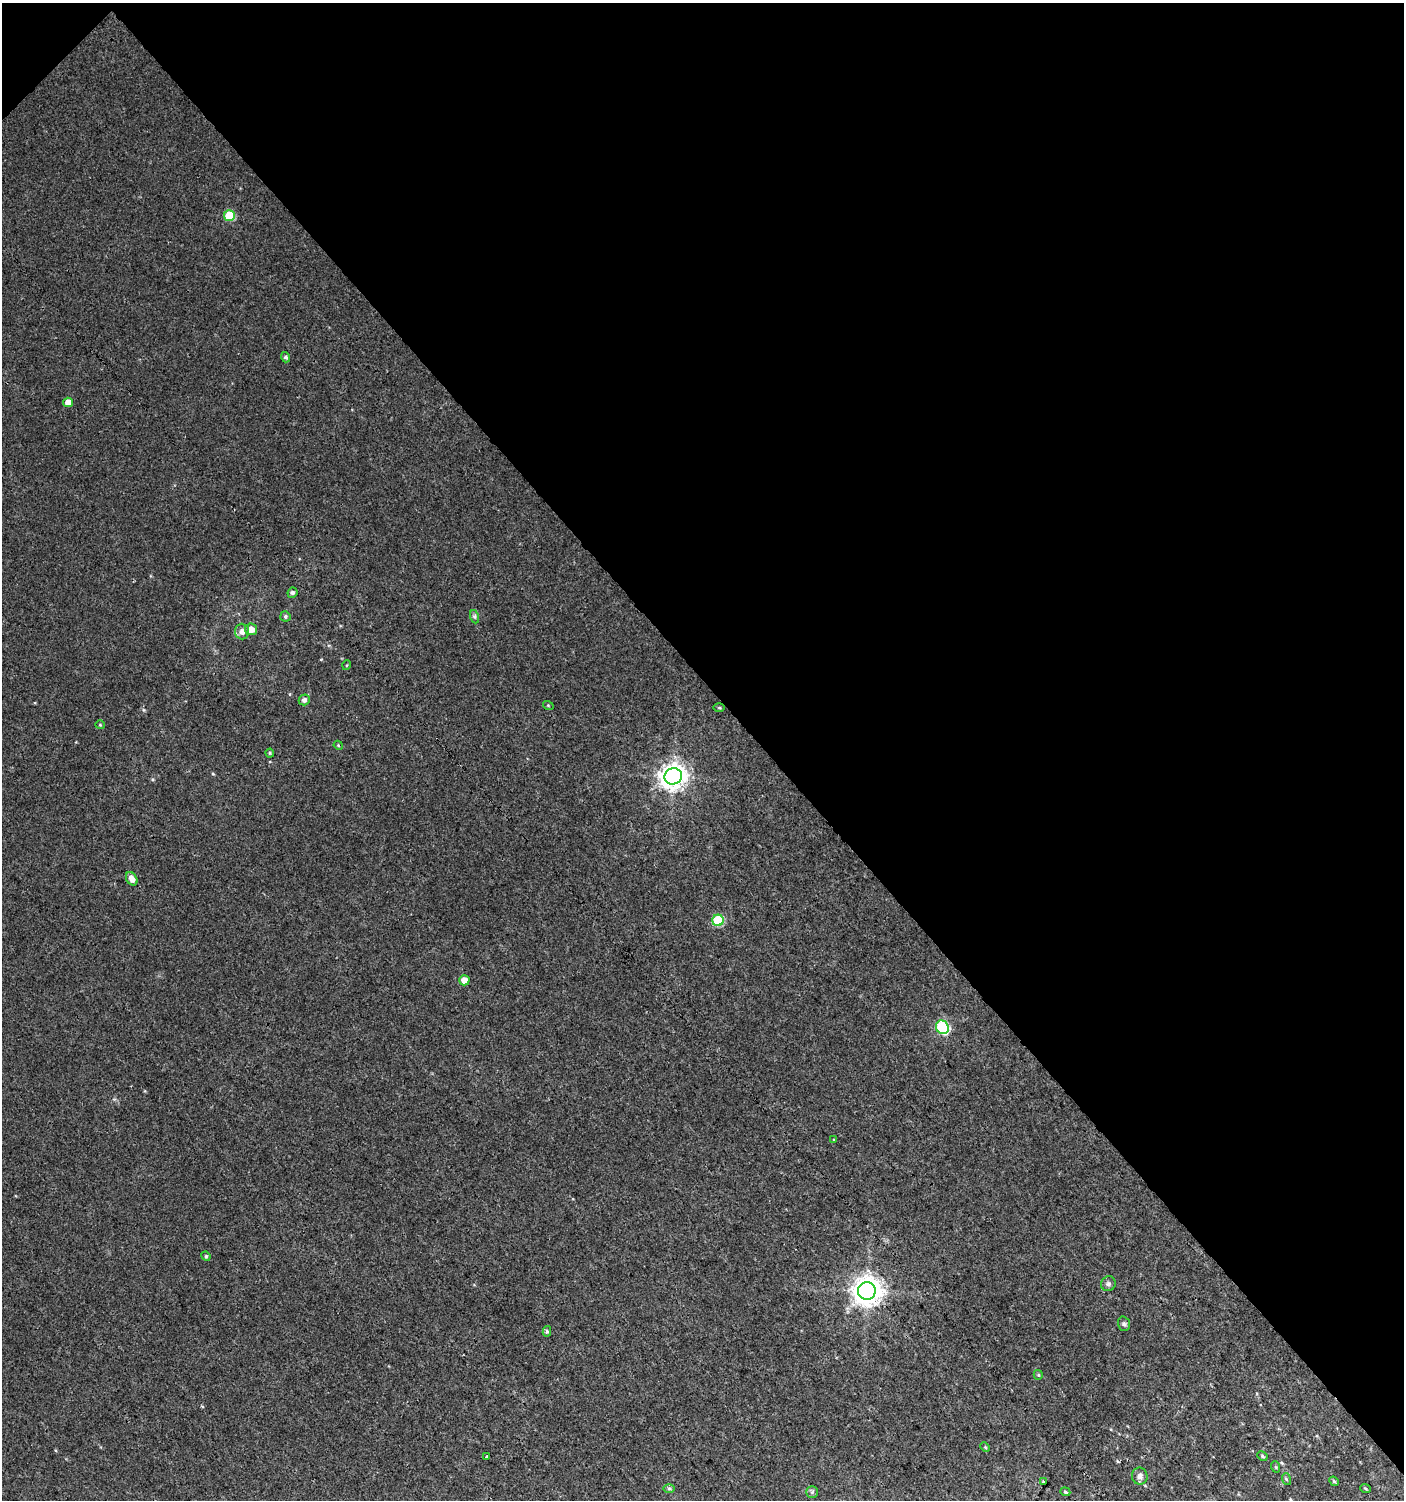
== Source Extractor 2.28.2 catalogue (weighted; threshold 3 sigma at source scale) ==
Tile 3 of 4 x 4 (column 3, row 1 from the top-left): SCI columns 3011-4412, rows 4528-6025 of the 6060 x 6084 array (HDU 1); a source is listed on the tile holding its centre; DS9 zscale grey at full resolution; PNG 1406 x 1502 px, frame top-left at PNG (2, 3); each listed source drawn as its Kron ellipse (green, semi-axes under 4 px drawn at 4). Shown black and unused: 46% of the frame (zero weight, under 3 of 4 exposures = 4% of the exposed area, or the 3 px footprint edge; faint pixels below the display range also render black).
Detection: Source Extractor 2.28.2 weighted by HDU 2 'WHT'; one run over the whole footprint, this tile lists its part. Background 0.00437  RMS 0.0021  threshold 0.00962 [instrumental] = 3 sigma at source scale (4.5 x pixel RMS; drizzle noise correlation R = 1.50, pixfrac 1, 0.0396/0.0396 arcsec/px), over >= 5 px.
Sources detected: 39; all 39 listed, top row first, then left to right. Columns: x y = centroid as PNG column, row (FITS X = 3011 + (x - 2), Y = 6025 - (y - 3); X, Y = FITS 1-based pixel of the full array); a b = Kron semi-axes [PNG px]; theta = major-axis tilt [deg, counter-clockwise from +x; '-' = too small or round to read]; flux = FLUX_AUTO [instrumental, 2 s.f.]
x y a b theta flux
229 216 5 5 - 9.5
286 357 5 4 - 0.48
68 402 5 4 - 1.8
292 593 5 5 - 0.48
285 616 5 5 - 0.39
475 617 7 4 -71 0.39
251 629 6 6 - 1.6
242 632 8 7 - 1.1
347 665 5 3 - 0.19
304 700 5 5 - 0.82
548 705 5 3 - 0.18
719 708 5 3 - 0.22
100 725 4 4 - 0.21
338 745 5 3 - 0.19
270 753 4 4 - 0.24
673 776 9 8 - 180
132 879 7 5 -58 1.5
718 920 5 5 - 14
464 980 5 5 - 2.2
942 1027 7 6 - 22
834 1140 4 3 - 0.18
206 1256 5 4 - 0.3
1108 1284 8 7 - 0.57
867 1291 9 8 - 260
1124 1324 7 5 -74 0.44
547 1331 5 4 - 0.33
1038 1375 5 4 - 0.26
985 1447 5 4 - 0.23
486 1456 4 3 - 0.72
1262 1456 5 3 - 0.3
1276 1467 6 3 -70 0.23
1140 1476 8 7 - 0.97
1286 1479 6 3 -72 0.27
1334 1481 5 4 - 0.29
1044 1482 3 3 - 0.33
1365 1488 5 3 - 0.2
669 1489 6 4 0 0.3
812 1492 5 5 - 0.41
1065 1492 5 4 - 0.25